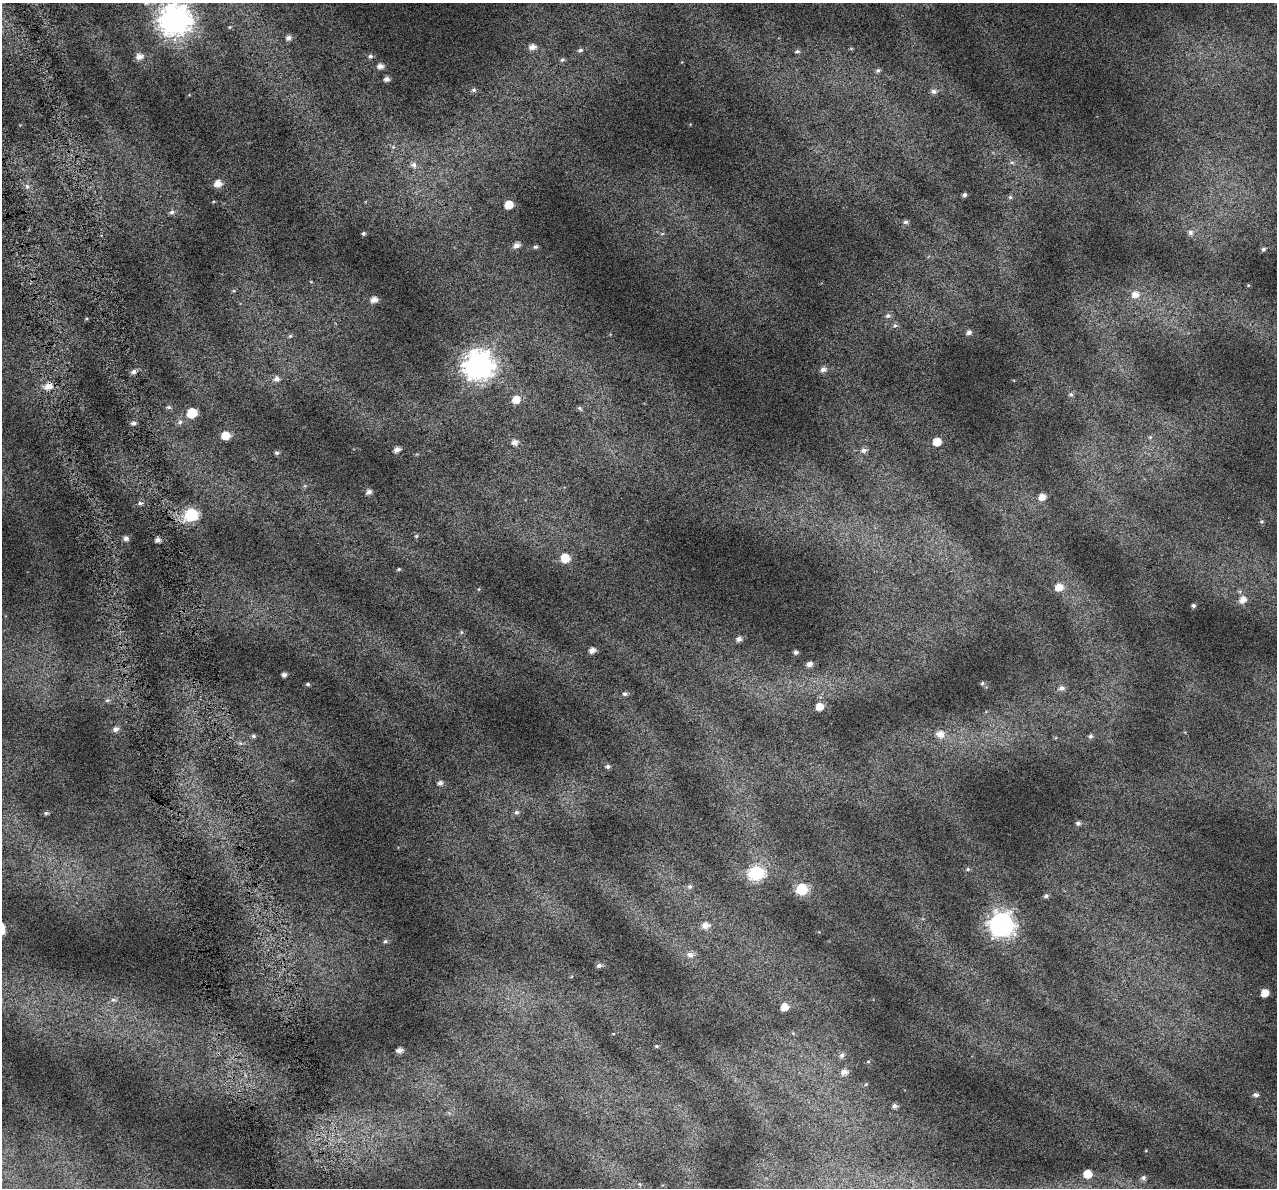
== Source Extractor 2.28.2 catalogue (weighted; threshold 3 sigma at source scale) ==
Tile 11 of 4 x 4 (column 3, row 3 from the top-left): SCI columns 2587-3861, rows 1298-2483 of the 5172 x 4917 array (HDU 1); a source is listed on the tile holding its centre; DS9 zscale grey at full resolution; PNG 1279 x 1190 px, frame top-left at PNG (2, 3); no overlay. Shown black and unused: <1% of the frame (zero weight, under 4 of 7 exposures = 2% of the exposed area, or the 3 px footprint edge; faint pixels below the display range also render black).
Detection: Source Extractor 2.28.2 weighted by HDU 2 'WHT'; one run over the whole footprint, this tile lists its part. Background 0.0718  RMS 0.046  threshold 0.19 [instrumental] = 3 sigma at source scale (4.09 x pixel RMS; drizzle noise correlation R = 1.36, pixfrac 0.8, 0.0396/0.0396 arcsec/px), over >= 5 px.
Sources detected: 112; all 112 listed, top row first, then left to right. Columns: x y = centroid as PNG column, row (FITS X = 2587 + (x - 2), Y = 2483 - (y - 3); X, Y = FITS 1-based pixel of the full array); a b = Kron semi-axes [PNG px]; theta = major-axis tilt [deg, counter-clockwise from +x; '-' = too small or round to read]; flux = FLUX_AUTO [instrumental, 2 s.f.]
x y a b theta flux
176 20 11 11 - 5600
230 27 5 3 - 3.6
288 38 6 5 - 17
532 47 8 6 7 25
580 50 6 5 - 9.6
797 51 6 5 - 8.1
139 56 8 6 9 27
370 56 6 5 - 9.7
562 60 6 5 - 7
380 66 7 5 4 22
878 70 6 5 - 8.6
387 79 6 5 - 16
474 90 6 5 - 8.3
934 91 7 6 - 15
1012 162 7 4 -1 7.6
414 165 8 7 - 17
218 183 7 6 - 36
27 186 7 5 -46 12
965 195 5 4 - 10
1010 197 6 5 - 7.1
509 205 6 6 - 65
172 212 7 6 - 12
905 222 6 5 - 8.8
1190 232 7 6 - 13
363 233 5 5 - 7.1
662 234 6 3 19 4.8
517 245 7 5 13 23
535 247 6 5 - 7.8
1263 249 5 4 - 8
311 282 5 3 - 3
1135 294 10 8 11 36
374 299 7 6 - 26
888 316 8 6 15 14
895 326 7 6 - 10
969 332 6 5 - 15
290 336 6 4 45 5.9
479 365 11 10 - 5000
823 369 7 6 - 18
134 372 6 6 - 15
277 379 7 7 - 19
48 386 8 7 - 38
1071 394 6 6 - 8.5
516 399 7 7 - 45
169 407 7 5 -1 8.2
580 408 6 5 - 7.4
192 413 6 6 - 160
180 422 8 6 18 12
133 423 6 5 - 11
225 435 6 6 - 68
1150 437 5 5 - 5.6
514 442 7 6 - 21
937 442 6 6 - 59
397 450 6 4 21 21
864 450 7 7 - 16
277 453 5 5 - 9.4
369 492 6 5 - 16
1042 497 7 6 - 33
140 503 7 5 -11 9.2
191 515 7 7 - 460
1261 521 5 4 - 5
416 536 5 4 - 5.5
126 538 6 6 - 14
158 540 5 5 - 18
565 558 7 7 - 84
398 569 5 4 - 5.4
1059 587 8 7 - 44
1243 599 7 7 - 32
1193 606 4 4 - 9.2
461 632 6 4 -72 5.2
739 639 7 6 - 16
592 650 6 5 - 25
796 652 4 4 - 9.9
809 664 6 5 - 18
284 675 5 4 - 12
982 683 5 4 - 5.6
308 684 6 4 12 6.8
1061 688 7 6 - 16
625 694 6 5 - 10
107 700 6 5 - 8.1
819 707 6 6 - 44
115 729 7 6 - 18
940 734 9 8 - 36
253 736 6 5 - 7.4
1091 736 6 5 - 9.3
608 766 5 5 - 9.5
440 783 7 6 - 15
516 812 6 6 - 10
46 813 7 4 8 8.3
1078 823 6 5 - 9.9
968 869 5 4 - 5.4
756 873 8 7 - 590
690 887 6 6 - 8.4
802 889 7 7 - 200
1046 896 6 5 - 9.6
706 925 9 7 -1 28
1001 925 10 9 - 2800
385 941 6 4 23 7.6
690 955 8 7 - 21
599 965 6 5 - 13
1265 993 6 6 - 48
113 1000 8 6 -4 13
784 1007 6 6 - 42
657 1046 5 4 - 5.2
399 1050 5 4 - 19
842 1055 8 6 51 15
868 1061 6 4 0 4.7
844 1072 8 7 - 25
866 1084 5 4 - 4.5
1256 1095 8 5 -7 12
895 1106 5 5 - 13
1087 1174 6 5 - 64
1143 1178 6 6 - 14
Overlapping masked pixels (flux is a lower limit): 1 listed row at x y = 48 386
Isophote crosses this tile's border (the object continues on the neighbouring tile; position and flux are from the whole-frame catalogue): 1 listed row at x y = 176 20